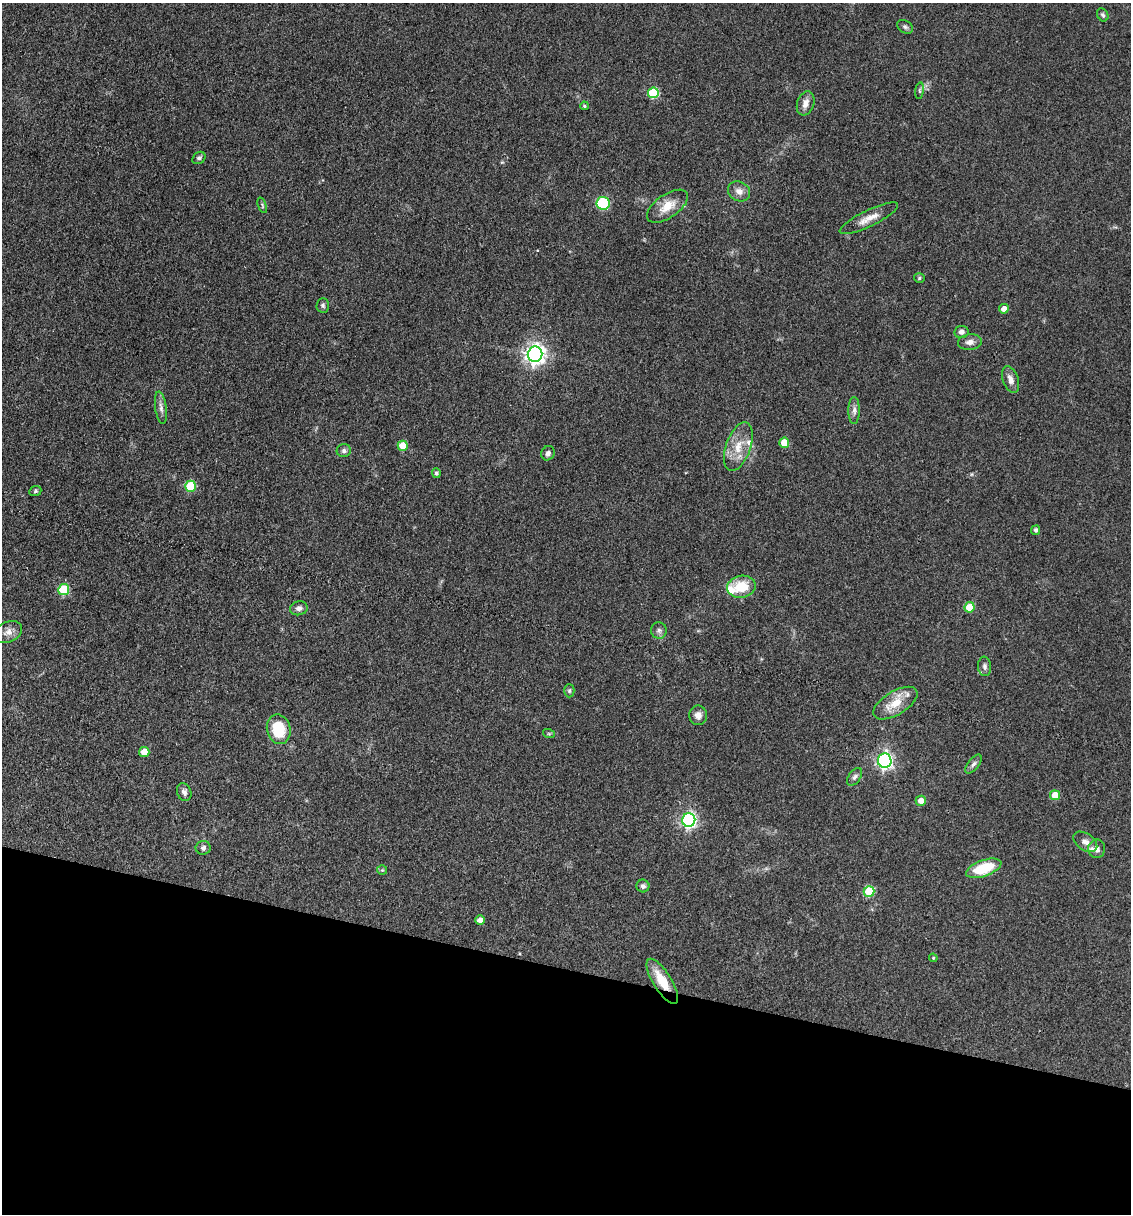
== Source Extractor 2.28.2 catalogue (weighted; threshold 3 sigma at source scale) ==
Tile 15 of 4 x 4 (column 3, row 4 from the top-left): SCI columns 2496-3624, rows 2-1213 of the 4873 x 4848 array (HDU 1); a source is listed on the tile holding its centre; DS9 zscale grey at full resolution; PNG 1133 x 1216 px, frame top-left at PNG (2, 3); each listed source drawn as its Kron ellipse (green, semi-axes under 4 px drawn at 4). Shown black and unused: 20% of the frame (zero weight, under 3 of 4 exposures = <1% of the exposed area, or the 3 px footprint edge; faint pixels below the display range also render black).
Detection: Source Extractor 2.28.2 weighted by HDU 2 'WHT'; one run over the whole footprint, this tile lists its part. Background 0.149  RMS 0.0071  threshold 0.032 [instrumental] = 3 sigma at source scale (4.5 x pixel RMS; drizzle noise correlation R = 1.50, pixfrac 1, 0.05/0.05 arcsec/px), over >= 5 px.
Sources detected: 63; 3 inside a brighter listed object's ellipse — not listed separately; the other 60 listed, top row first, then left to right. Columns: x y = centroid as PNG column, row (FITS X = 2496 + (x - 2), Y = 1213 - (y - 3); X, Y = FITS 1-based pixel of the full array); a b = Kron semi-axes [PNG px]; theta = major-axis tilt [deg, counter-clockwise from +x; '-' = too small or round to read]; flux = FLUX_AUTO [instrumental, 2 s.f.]
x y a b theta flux
1103 15 7 5 -63 1.4
905 27 8 6 -35 1.8
920 91 8 4 83 1.3
653 93 5 5 - 40
806 103 12 8 71 5
584 106 4 3 - 0.97
199 158 7 5 38 1.9
739 191 11 9 -28 5
603 203 7 6 - 40
262 205 8 4 -70 1
667 206 23 11 35 12
869 218 32 8 26 8.7
919 278 5 4 - 1.2
323 305 7 6 - 1.6
1004 309 5 4 - 4.6
961 332 7 6 - 3.1
970 342 12 7 6 4.1
535 354 7 7 - 400
1011 379 14 7 -69 4.5
161 408 16 5 -82 3.3
854 410 13 5 90 3
784 443 5 5 - 13
403 446 5 5 - 15
738 446 25 12 71 14
344 451 7 6 - 2.1
548 453 7 6 - 2.1
436 473 5 4 - 1.7
190 486 5 5 - 31
35 491 6 5 - 1
1036 530 5 4 - 1.8
741 587 14 11 10 19
64 590 5 5 - 36
970 607 5 5 - 18
299 608 9 7 13 2.9
659 630 8 8 - 2.6
8 632 15 10 25 5.3
985 666 10 6 -84 2.3
569 691 7 5 -89 1.3
895 703 25 11 31 14
698 715 10 9 - 4.8
279 729 15 11 -77 26
549 734 6 4 -19 0.83
144 752 5 5 - 11
885 761 7 6 - 210
973 764 11 5 52 2.3
855 777 10 6 56 2.3
184 792 9 7 -69 3
1055 795 5 5 - 14
921 801 5 5 - 5.9
689 820 7 6 - 180
1085 842 13 8 -33 4.4
203 848 7 7 - 2.1
1097 849 9 8 - 3.6
984 868 18 8 19 28
382 870 5 5 - 0.94
643 886 6 6 - 2.2
869 891 5 5 - 30
480 920 5 5 - 3.8
933 958 4 4 - 0.93
662 981 26 9 -58 18
Overlapping masked pixels (flux is a lower limit): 1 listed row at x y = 662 981